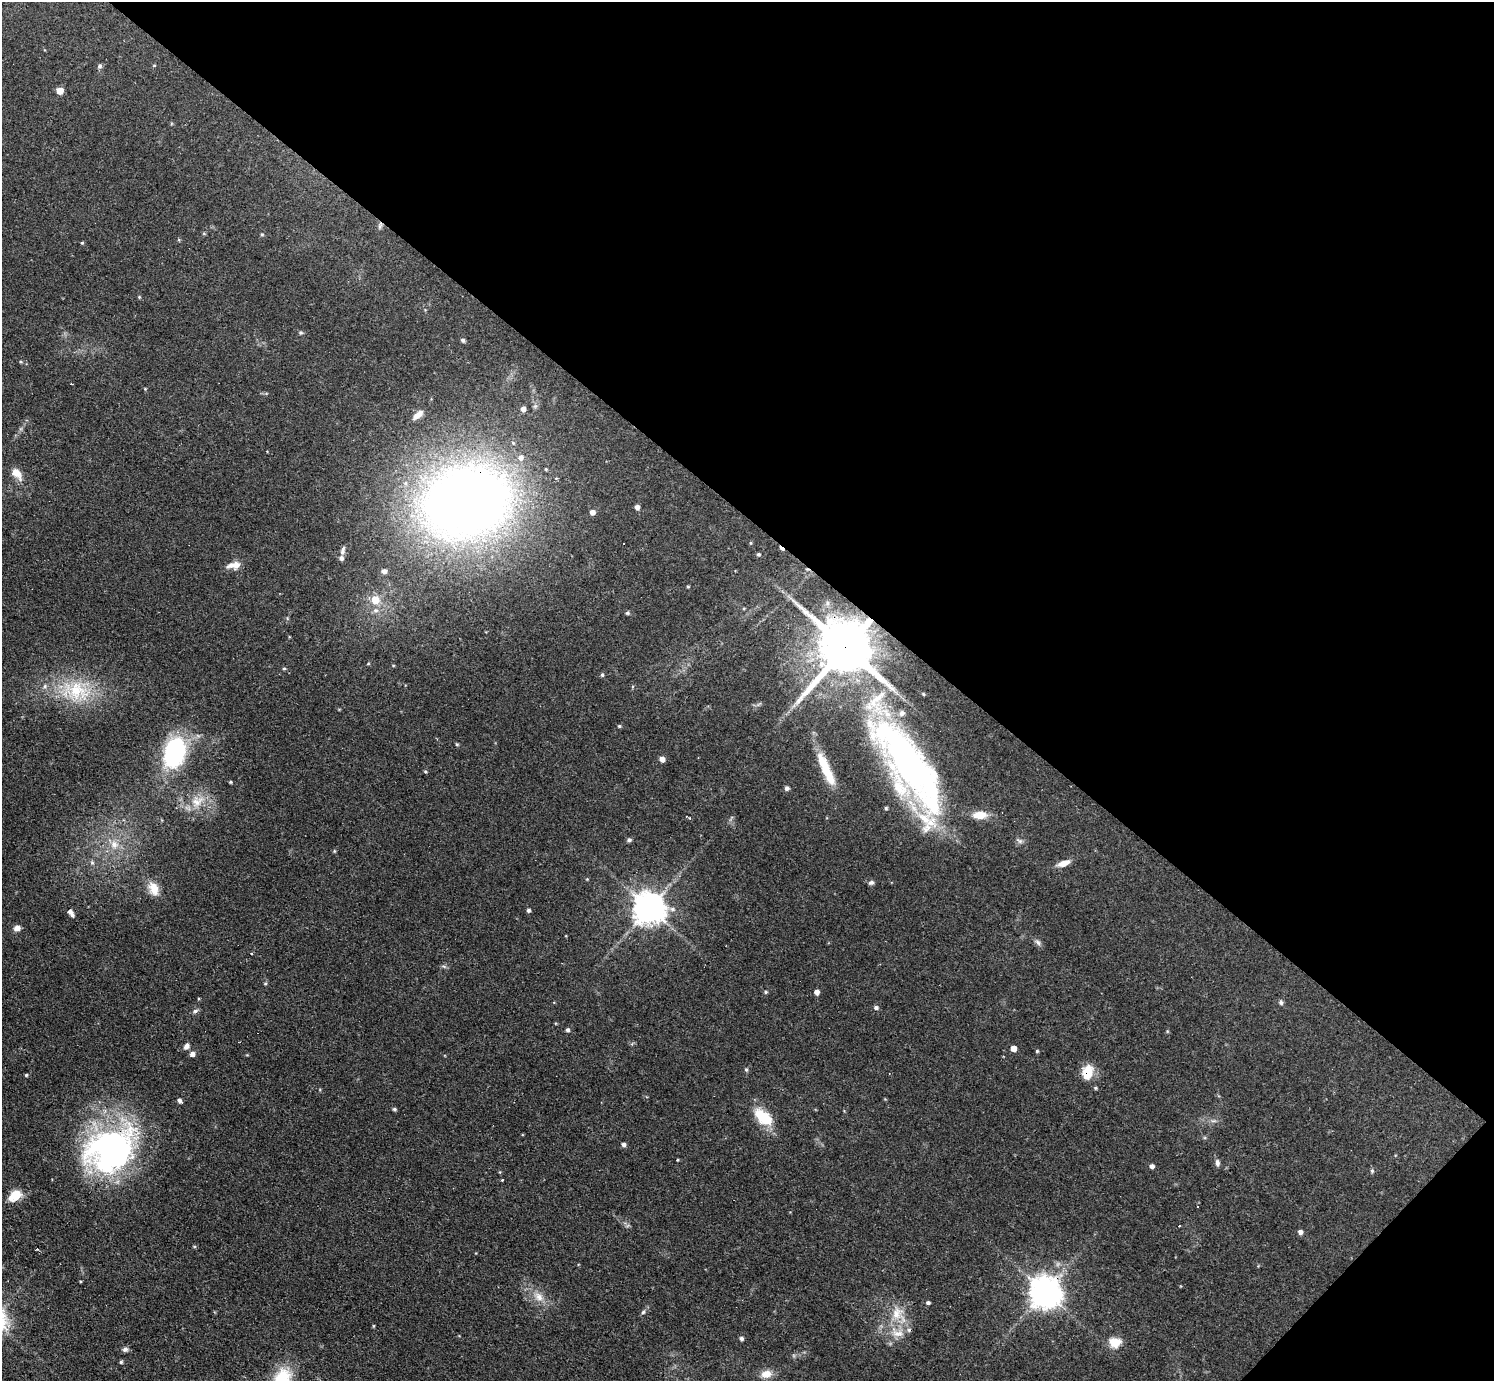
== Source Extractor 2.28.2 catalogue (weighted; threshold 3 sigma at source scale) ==
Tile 8 of 4 x 4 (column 4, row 2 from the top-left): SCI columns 4530-6021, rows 3080-4458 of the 6141 x 6138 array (HDU 1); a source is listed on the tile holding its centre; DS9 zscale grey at full resolution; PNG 1496 x 1383 px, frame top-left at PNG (2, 2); no overlay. Shown black and unused: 39% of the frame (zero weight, under 3 of 4 exposures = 1% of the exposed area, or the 3 px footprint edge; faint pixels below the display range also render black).
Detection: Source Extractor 2.28.2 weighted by HDU 2 'WHT'; one run over the whole footprint, this tile lists its part. Background 0.116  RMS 0.007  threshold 0.0315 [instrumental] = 3 sigma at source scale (4.5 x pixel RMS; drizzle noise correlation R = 1.50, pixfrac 1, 0.05/0.05 arcsec/px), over >= 5 px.
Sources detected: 107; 1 inside a brighter object's white glare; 7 cosmic-ray / hot-pixel residue — not listed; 5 inside a brighter listed object's ellipse — not listed separately; the other 94 listed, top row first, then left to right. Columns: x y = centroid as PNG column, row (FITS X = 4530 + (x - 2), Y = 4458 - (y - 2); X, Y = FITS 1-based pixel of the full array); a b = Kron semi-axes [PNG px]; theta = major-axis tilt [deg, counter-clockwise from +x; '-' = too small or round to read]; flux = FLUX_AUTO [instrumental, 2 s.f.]
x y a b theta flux
154 65 5 3 - 0.54
100 66 6 6 - 1.4
60 91 5 5 - 8.3
380 226 9 5 57 1.7
262 234 5 3 - 0.77
82 243 4 3 - 0.76
139 297 5 4 - 0.66
301 333 6 4 0 1
463 340 5 4 - 1.5
21 362 5 3 - 0.75
145 389 4 4 - 0.55
523 409 5 4 - 3.7
418 415 14 6 39 5.2
16 473 17 10 -48 7.2
466 502 100 80 16 620
637 507 5 4 - 3
592 512 5 4 - 3.9
750 543 5 3 - 0.65
343 551 12 5 80 2.5
758 554 5 4 - 1.2
233 565 18 9 9 5.9
384 571 6 5 - 3.2
688 586 3 3 - 0.78
375 600 11 10 - 9.5
376 610 7 7 - 2.8
627 613 5 5 - 0.92
845 647 16 15 - 4700
284 669 5 3 - 0.77
602 675 5 4 - 1.1
75 690 34 26 1 40
619 726 4 4 - 0.83
457 744 4 4 - 0.82
175 752 36 23 77 71
662 759 5 5 - 4.1
909 767 110 36 -59 300
826 770 45 9 -66 24
425 772 5 3 - 0.71
230 782 4 3 - 0.85
787 788 5 5 - 1.9
197 801 19 13 33 13
886 808 4 4 - 0.89
980 815 17 9 1 9.7
629 840 6 5 - 1.3
114 844 11 10 - 6.7
334 851 5 3 - 0.69
92 863 6 5 - 1.4
1063 863 15 6 20 6.2
587 879 4 4 - 0.55
871 883 8 5 21 1.6
154 889 19 12 -72 8.5
649 908 9 9 - 1200
528 910 4 4 - 1.5
71 913 10 4 -55 3.3
17 928 7 6 - 4
1038 942 10 6 -46 2.2
251 954 3 2 - 0.87
766 992 5 4 - 0.99
817 992 4 4 - 3.9
1281 1002 7 5 -88 1.4
876 1008 5 5 - 1.7
195 1011 6 5 - 1.6
567 1030 4 4 - 1.6
632 1044 4 4 - 0.91
186 1046 8 6 58 2.7
1013 1048 4 4 - 6.5
1037 1051 4 4 - 0.84
192 1054 5 5 - 2.9
746 1069 5 4 - 1.1
1088 1072 16 11 76 14
26 1075 4 4 - 0.81
1095 1088 5 4 - 0.82
179 1100 4 4 - 2.4
394 1109 5 4 - 1.2
763 1117 26 14 -39 20
623 1144 5 4 - 2
111 1148 63 47 36 190
677 1160 4 2 - 0.54
1217 1163 9 6 -84 2.3
1152 1166 5 4 - 2.5
1372 1171 5 5 - 1.1
502 1180 3 2 - 0.65
15 1195 10 7 42 19
1300 1232 5 5 - 2.7
1044 1292 10 9 - 1000
539 1297 15 10 -47 7.1
928 1303 5 4 - 1.4
643 1312 5 5 - 1.2
897 1313 20 14 67 14
898 1333 18 9 0 7.4
741 1338 5 4 - 1.7
1115 1342 15 13 -2 8.7
125 1349 8 6 15 1.9
121 1362 4 4 - 0.93
766 1374 14 10 12 6.8
Overlapping masked pixels (flux is a lower limit): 6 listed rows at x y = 380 226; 466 502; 845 647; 909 767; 1088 1072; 1044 1292